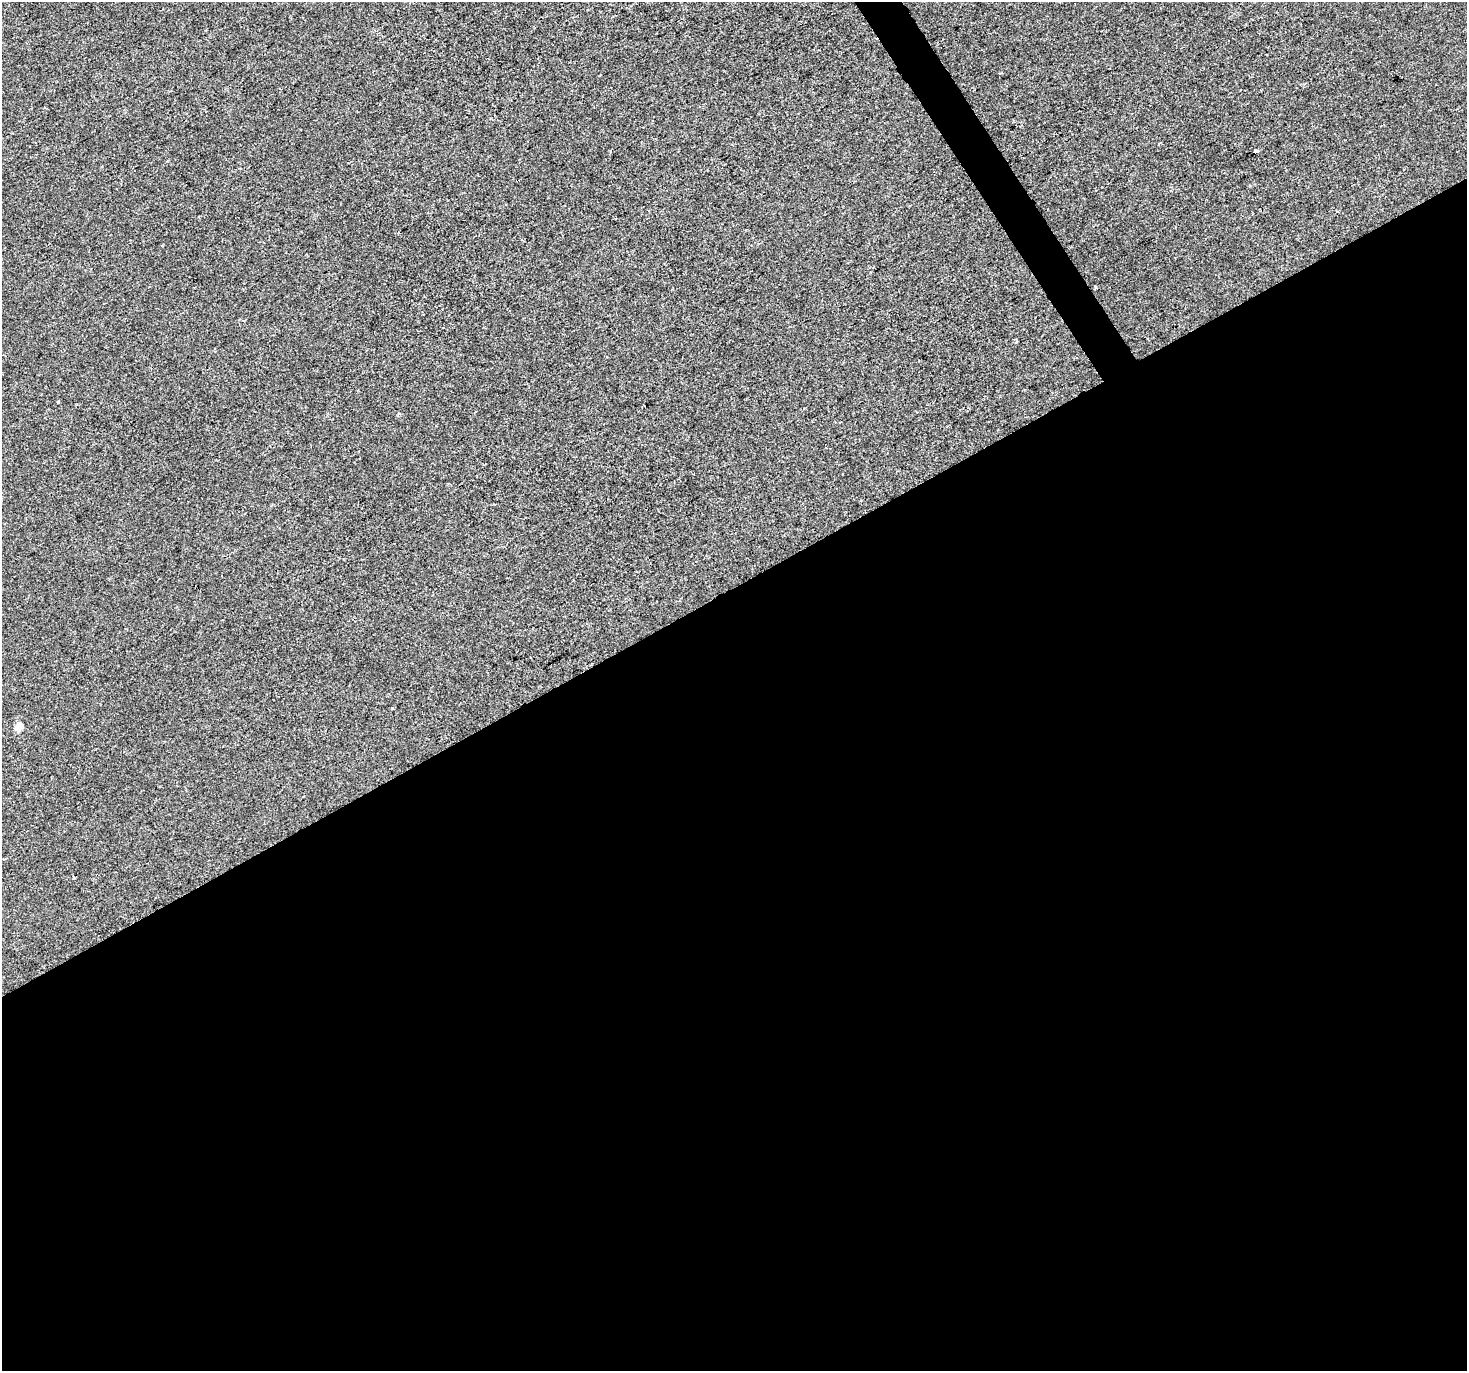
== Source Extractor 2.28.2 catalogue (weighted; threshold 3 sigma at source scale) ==
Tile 15 of 4 x 4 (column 3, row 4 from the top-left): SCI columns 2933-4397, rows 175-1543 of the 5861 x 5764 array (HDU 1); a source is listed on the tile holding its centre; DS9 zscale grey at full resolution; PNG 1469 x 1373 px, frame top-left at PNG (2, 2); no overlay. Shown black and unused: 58% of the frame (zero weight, under 2 of 3 exposures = <1% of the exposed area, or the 3 px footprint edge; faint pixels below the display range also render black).
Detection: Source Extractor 2.28.2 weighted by HDU 2 'WHT'; one run over the whole footprint, this tile lists its part. Background -5.51e-04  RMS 0.0041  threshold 0.0185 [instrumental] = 3 sigma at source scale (4.5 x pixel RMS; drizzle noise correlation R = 1.50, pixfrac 1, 0.0396/0.0396 arcsec/px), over >= 5 px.
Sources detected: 4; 1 cosmic-ray / hot-pixel residue — not listed; the other 3 listed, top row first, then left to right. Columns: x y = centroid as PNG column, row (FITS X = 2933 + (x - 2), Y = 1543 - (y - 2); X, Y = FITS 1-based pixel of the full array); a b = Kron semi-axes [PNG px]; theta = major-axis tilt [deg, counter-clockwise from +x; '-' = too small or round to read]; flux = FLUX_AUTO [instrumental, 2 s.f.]
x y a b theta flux
1256 151 4 3 - 7.4
1095 287 3 3 - 0.77
19 727 5 5 - 8.1